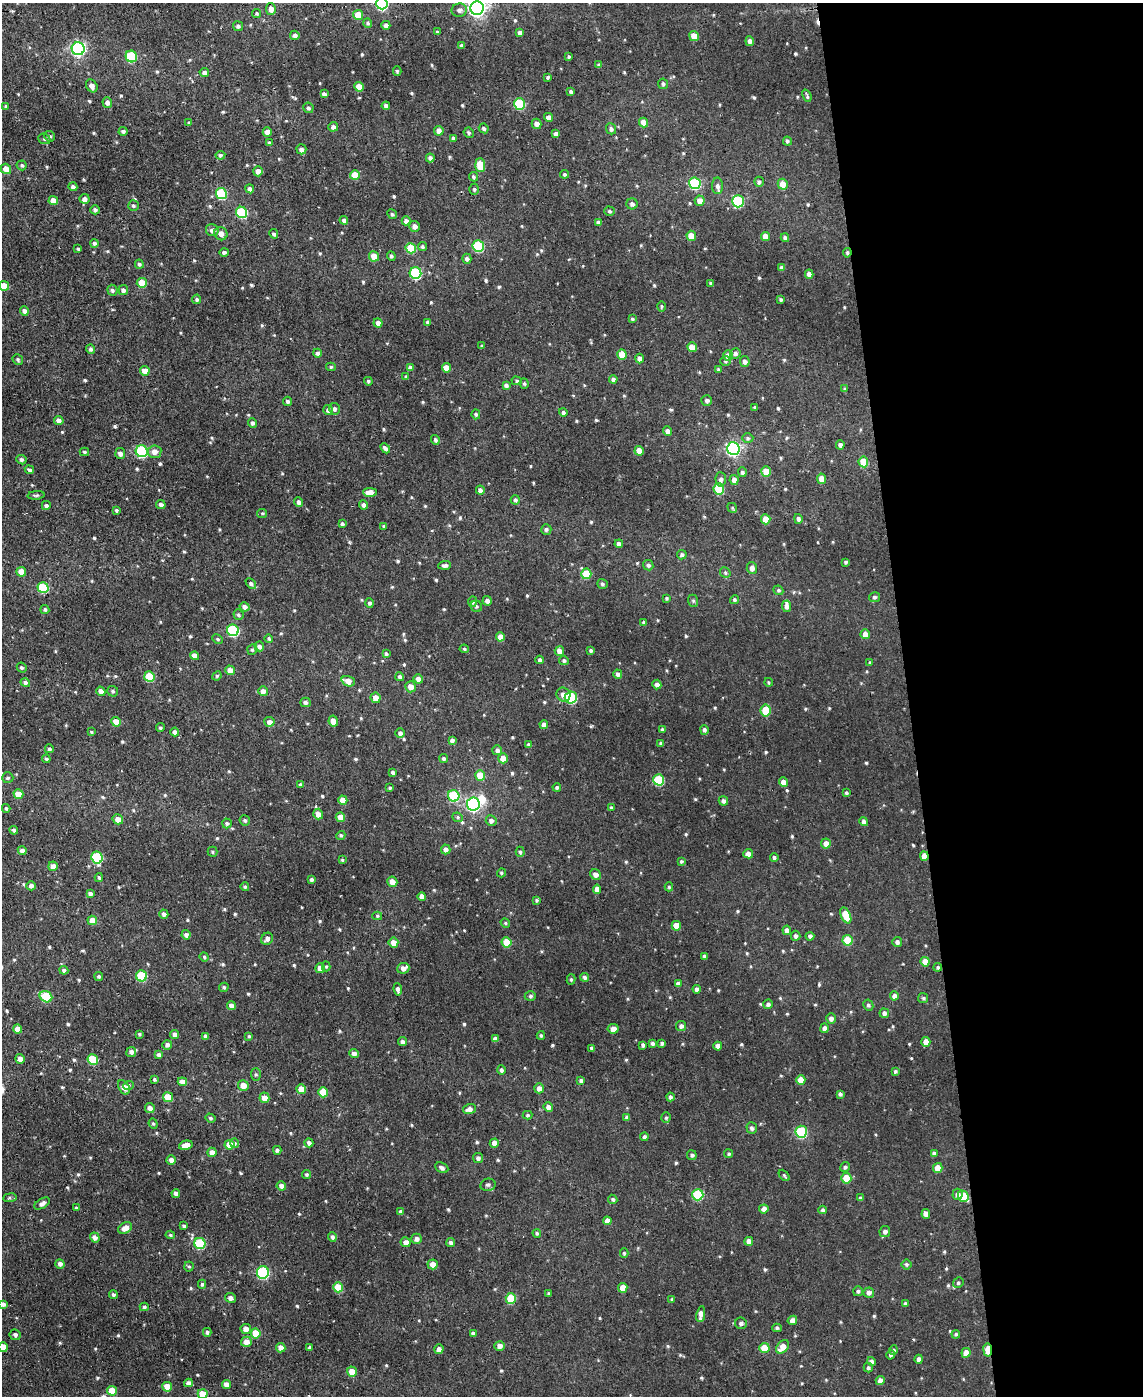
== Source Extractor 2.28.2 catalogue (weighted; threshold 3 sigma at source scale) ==
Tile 8 of 4 x 3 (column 4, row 2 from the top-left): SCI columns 3423-4563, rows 1518-2911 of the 4589 x 4550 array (HDU 1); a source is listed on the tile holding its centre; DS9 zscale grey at full resolution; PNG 1145 x 1398 px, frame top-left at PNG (2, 3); each listed source drawn as its Kron ellipse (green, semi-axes under 4 px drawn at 4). Shown black and unused: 21% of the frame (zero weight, under 2 of 3 exposures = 2% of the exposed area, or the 3 px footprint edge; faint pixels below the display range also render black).
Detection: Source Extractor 2.28.2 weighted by HDU 2 'WHT'; one run over the whole footprint, this tile lists its part. Background 0.00839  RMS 0.005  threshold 0.0223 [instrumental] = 3 sigma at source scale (4.5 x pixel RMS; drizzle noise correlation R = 1.50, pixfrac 1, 0.05/0.05 arcsec/px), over >= 5 px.
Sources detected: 696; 1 inside a brighter object's white glare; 1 cosmic-ray / hot-pixel residue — neither listed nor drawn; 3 inside a brighter listed object's ellipse — not listed separately; of the other 691, all 500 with FLUX_AUTO >= 0.646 (the completeness limit of this list) listed and drawn (191 fainter detections not listed), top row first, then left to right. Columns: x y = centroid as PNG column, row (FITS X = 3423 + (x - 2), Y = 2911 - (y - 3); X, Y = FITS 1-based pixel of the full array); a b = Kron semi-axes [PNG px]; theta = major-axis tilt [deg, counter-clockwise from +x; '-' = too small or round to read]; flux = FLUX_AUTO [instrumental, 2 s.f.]
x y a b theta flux
382 3 6 5 - 61
477 8 7 6 - 170
271 9 6 5 - 3
459 10 7 6 - 1.6
257 13 4 4 - 0.66
358 15 5 5 - 7.6
368 23 5 4 - 1
386 25 4 4 - 1.6
238 26 5 5 - 1.2
437 32 3 3 - 0.65
520 33 4 4 - 1.7
295 35 5 4 - 2
694 36 5 4 - 5.6
750 41 5 4 - 1.9
462 45 4 4 - 1.2
78 49 6 6 - 100
131 56 6 5 - 25
569 56 4 4 - 0.7
599 65 4 3 - 1.2
397 71 5 4 - 0.67
204 73 5 4 - 1.7
548 77 4 3 - 0.78
663 84 5 5 - 1
92 86 7 5 -56 2.5
359 87 5 4 - 6.6
571 92 4 3 - 0.91
324 94 4 4 - 1.8
807 96 6 2 -69 0.74
107 103 5 5 - 2
519 104 5 5 - 29
6 106 4 3 - 0.7
386 106 4 4 - 1.6
308 108 5 5 - 1.2
548 117 4 4 - 2.4
189 123 4 3 - 0.84
643 123 5 4 - 5.7
537 124 5 5 - 2.4
333 127 5 4 - 1.8
484 128 5 4 - 1
611 129 5 4 - 1.5
123 131 5 4 - 1.1
439 131 5 5 - 2.3
267 132 4 4 - 2.7
469 133 5 4 - 0.95
556 134 4 4 - 1.9
49 136 5 5 - 1.2
453 138 4 4 - 1.2
44 139 6 5 - 0.89
787 141 4 4 - 0.87
269 143 4 3 - 0.82
301 149 5 5 - 2
220 155 5 4 - 0.99
430 158 4 4 - 1.5
22 165 5 5 - 0.82
480 165 7 5 -84 11
6 169 5 5 - 5
258 171 5 5 - 2.4
565 174 4 4 - 0.92
355 175 5 4 - 7.8
473 177 5 4 - 0.89
759 182 5 5 - 1.1
695 183 6 5 - 40
783 184 5 5 - 5.1
717 186 8 5 -89 1.9
73 187 4 4 - 1.2
250 189 4 4 - 1.7
474 189 5 4 - 0.74
221 193 6 5 - 28
85 199 5 5 - 2.3
53 201 5 4 - 4.2
700 201 5 5 - 3.3
738 201 6 5 - 39
632 204 5 5 - 1.5
133 206 5 5 - 0.85
95 210 5 4 - 1.2
609 211 5 4 - 0.88
241 212 6 5 - 30
392 214 5 4 - 0.93
344 220 4 4 - 1.5
406 221 4 4 - 1.7
599 223 4 4 - 1.7
415 226 5 5 - 2.3
212 230 6 6 - 2.3
221 234 7 6 - 3.3
274 234 5 4 - 1.1
691 236 5 4 - 6
765 236 4 4 - 4.2
785 238 4 4 - 1.4
94 243 4 4 - 1.1
478 246 6 5 - 31
422 247 5 4 - 0.84
411 248 5 5 - 14
78 249 3 3 - 0.67
224 252 4 4 - 1.1
847 253 5 3 - 0.81
374 256 5 5 - 6.1
391 256 5 4 - 1
467 259 5 4 - 1.4
139 264 4 4 - 0.94
781 268 4 3 - 1.3
415 273 6 6 - 37
809 274 4 4 - 2.5
142 283 5 5 - 8.5
711 283 4 3 - 0.85
4 286 5 5 - 8.3
112 290 5 5 - 1.2
123 290 5 5 - 1.4
197 299 5 4 - 0.95
781 300 4 3 - 0.75
661 306 5 4 - 0.66
24 311 4 4 - 1.8
632 319 4 3 - 0.8
428 322 4 4 - 1.4
378 323 4 4 - 2.4
482 346 3 3 - 0.67
692 347 5 4 - 5.3
91 349 5 4 - 1.2
317 353 4 4 - 1.3
735 353 5 5 - 1.3
622 355 5 5 - 8.2
728 356 5 5 - 3.6
640 359 5 4 - 2.8
18 360 6 5 - 0.82
725 361 5 4 - 0.82
745 361 5 5 - 1.8
331 367 5 4 - 0.7
410 368 4 4 - 2
446 368 5 4 - 5.6
718 370 4 4 - 0.77
145 371 5 4 - 4.3
406 377 4 3 - 0.67
613 379 4 4 - 1.6
368 381 4 4 - 0.76
517 381 5 4 - 0.73
524 384 5 4 - 0.94
506 385 4 4 - 1.2
845 389 4 4 - 0.83
288 401 5 4 - 1.3
707 401 5 5 - 1.4
755 407 3 3 - 0.91
334 409 6 5 - 1.3
328 410 5 5 - 1.6
563 412 4 4 - 1.2
476 414 5 4 - 0.94
59 421 5 4 - 2.4
252 423 5 4 - 1.3
668 431 5 4 - 2.3
748 438 5 4 - 0.93
435 440 5 4 - 1.2
840 445 4 4 - 1.5
385 448 6 4 -46 1.5
733 448 6 6 - 100
142 451 6 6 - 48
639 451 5 4 - 4.2
84 452 5 4 - 0.77
155 452 7 6 - 3.2
120 453 5 5 - 2
21 460 5 4 - 1.1
863 462 5 5 - 10
29 470 4 4 - 1.1
742 472 5 4 - 1.3
766 472 5 4 - 7.9
721 479 7 5 -87 1.5
821 479 5 4 - 3.9
734 480 5 4 - 2.8
719 489 5 5 - 20
480 490 4 4 - 1.6
370 492 7 4 -1 4.7
36 495 8 3 5 0.85
515 500 5 4 - 1.2
299 502 5 4 - 1.5
46 505 4 4 - 0.98
161 505 5 4 - 1.6
363 505 4 4 - 1.5
732 508 5 4 - 0.67
116 510 3 3 - 0.79
262 513 5 4 - 0.67
766 519 5 4 - 6.7
798 519 5 4 - 1.3
342 524 4 4 - 1
384 526 3 3 - 0.83
546 529 5 5 - 1.1
619 544 4 4 - 1.9
682 555 5 4 - 1.2
846 562 4 4 - 0.85
445 565 6 4 4 1.4
648 565 5 5 - 1.3
752 568 6 5 - 2.5
21 572 5 4 - 5.2
725 573 6 4 -48 0.79
586 574 5 5 - 12
251 583 6 4 -43 1.1
602 584 5 5 - 1
43 588 5 5 - 22
778 590 5 4 - 0.89
874 597 5 5 - 0.95
666 598 3 3 - 0.83
734 600 4 4 - 0.77
487 601 4 4 - 2
693 601 6 5 - 0.81
473 602 5 4 - 1.5
369 603 4 4 - 1.1
476 606 6 5 - 1
786 606 6 4 -86 1.7
245 607 5 4 - 2.3
45 609 4 4 - 0.93
238 615 5 5 - 0.78
644 623 4 3 - 1.2
233 630 6 5 - 44
865 634 5 4 - 3.2
500 637 4 4 - 3.7
218 639 5 4 - 0.72
269 639 4 4 - 0.75
259 646 5 5 - 1.7
252 649 5 5 - 0.84
464 649 4 4 - 0.73
591 650 4 3 - 0.97
559 651 5 5 - 2.9
386 654 3 3 - 0.88
195 656 4 4 - 3.3
540 660 4 4 - 1
564 660 5 4 - 1
870 663 4 3 - 0.79
22 668 5 4 - 0.91
230 670 5 4 - 3.2
618 674 4 4 - 1.8
217 676 5 4 - 0.67
149 677 5 5 - 16
400 677 4 4 - 1.2
418 679 5 4 - 3
348 681 7 5 -20 3.9
768 682 4 4 - 0.71
25 683 5 4 - 1.3
657 685 5 4 - 1.9
411 687 5 5 - 3.8
101 691 5 4 - 2.1
113 691 5 5 - 0.9
263 691 5 5 - 2.4
563 695 7 6 - 2.3
376 698 5 5 - 3.2
571 698 6 6 - 30
305 702 5 5 - 1.4
766 711 6 5 - 15
333 721 5 4 - 4.1
116 722 5 4 - 6
269 722 5 5 - 2.5
544 725 4 4 - 2.2
160 728 4 4 - 0.79
662 729 4 4 - 0.85
704 730 5 4 - 1.1
91 732 4 3 - 0.65
175 732 4 4 - 1.9
400 733 5 5 - 1.3
452 741 4 4 - 1.5
661 743 4 3 - 0.95
529 745 4 4 - 1.2
49 749 4 4 - 1.1
497 750 5 5 - 1.5
503 758 5 5 - 4.2
46 759 4 4 - 0.85
444 759 4 4 - 1.1
393 772 4 3 - 1.2
480 776 5 5 - 8.4
8 778 6 5 - 0.91
659 780 5 5 - 25
783 782 4 4 - 2.7
301 785 4 4 - 1.1
557 787 4 4 - 0.86
390 788 3 3 - 0.74
846 793 3 3 - 0.76
18 794 5 4 - 5.6
454 796 6 5 - 30
343 800 4 4 - 4.7
723 801 5 4 - 1.4
473 804 6 6 - 100
6 808 4 3 - 0.66
611 808 4 4 - 0.84
318 814 5 5 - 3.8
340 817 5 4 - 5
458 817 5 4 - 0.8
118 819 5 5 - 3.5
245 820 5 5 - 1
491 820 5 5 - 1.7
864 822 4 4 - 1.7
227 823 5 5 - 1
14 830 4 3 - 0.89
341 835 5 4 - 0.79
826 843 5 5 - 2.9
446 849 5 4 - 2.1
22 850 4 4 - 2.1
212 852 5 5 - 0.73
520 852 5 4 - 0.83
748 854 5 4 - 2.6
924 856 5 4 - 4.6
97 858 6 5 - 31
774 858 4 4 - 1.1
342 860 4 4 - 0.65
681 861 4 3 - 0.73
53 866 5 4 - 3
501 873 5 4 - 0.77
596 875 6 5 - 2.2
99 878 4 3 - 0.87
311 879 3 3 - 1.2
392 882 5 5 - 3.3
31 886 5 4 - 1.7
245 887 4 4 - 0.83
669 887 4 4 - 0.71
597 889 4 4 - 2.9
90 894 4 4 - 1.5
422 897 4 4 - 3.4
537 900 4 3 - 0.78
164 914 5 4 - 1.7
846 915 8 5 -67 9.7
377 916 5 4 - 0.71
92 920 5 4 - 4.8
505 923 5 4 - 0.67
676 926 5 4 - 5.9
787 930 5 4 - 2.1
186 935 4 4 - 1.3
796 936 5 4 - 1.4
810 936 4 4 - 1.2
267 939 6 5 - 2
848 940 5 5 - 13
506 942 5 5 - 9.2
897 942 5 5 - 1.4
393 943 5 5 - 4.2
704 956 4 3 - 0.85
204 957 4 4 - 0.67
925 962 5 4 - 4.7
326 966 5 4 - 0.78
938 967 4 4 - 0.82
320 968 5 4 - 3.5
403 968 6 5 - 2.7
64 970 4 4 - 1.1
141 976 5 5 - 24
99 977 4 4 - 0.94
584 977 4 4 - 1.2
571 979 5 4 - 0.73
678 984 4 4 - 1.8
224 987 5 4 - 0.92
398 989 6 4 -83 1.8
697 989 4 4 - 1.5
530 996 6 4 1 0.96
894 996 4 4 - 2.2
46 997 6 5 - 23
923 998 5 5 - 0.83
768 1004 5 5 - 1.2
231 1005 4 4 - 2.4
868 1005 6 5 - 0.92
884 1013 5 4 - 1.5
831 1018 5 5 - 1.9
681 1026 5 5 - 1.7
825 1028 5 4 - 1.8
17 1029 4 4 - 3.8
613 1029 5 4 - 2.4
139 1034 3 3 - 0.65
175 1034 5 4 - 2
541 1035 4 3 - 0.72
206 1036 4 3 - 1.2
249 1036 4 3 - 0.71
495 1039 4 4 - 2.1
402 1042 4 4 - 1.2
926 1042 5 4 - 3.3
652 1043 4 4 - 1.1
662 1043 4 3 - 1.1
167 1045 5 4 - 1.5
643 1045 4 3 - 0.99
718 1046 4 4 - 2.6
591 1048 4 3 - 1.1
131 1052 5 5 - 2.2
354 1054 4 4 - 2
159 1055 4 4 - 1.6
20 1059 5 4 - 2.6
93 1059 5 5 - 16
501 1070 4 4 - 1.2
895 1071 4 3 - 0.82
256 1074 6 5 - 0.85
154 1079 4 3 - 0.7
801 1080 5 4 - 5.7
581 1081 4 4 - 1.2
182 1082 4 4 - 3.5
128 1085 5 4 - 0.74
243 1085 5 5 - 4.1
124 1087 8 5 -58 3.4
539 1088 5 5 - 2.4
301 1089 5 4 - 4.9
323 1092 5 5 - 8.8
840 1094 4 3 - 1
168 1097 5 5 - 8.8
670 1097 4 4 - 1.2
264 1098 5 5 - 4.9
548 1107 5 4 - 2.3
150 1108 5 5 - 2.4
469 1109 6 5 - 2.8
528 1115 5 4 - 0.71
210 1118 5 4 - 0.83
627 1118 4 4 - 1.5
666 1118 5 4 - 0.76
153 1124 5 4 - 0.73
752 1128 6 5 - 1.3
801 1132 6 6 - 34
644 1137 4 4 - 1.1
234 1143 5 4 - 0.99
309 1143 4 4 - 1.6
494 1143 4 4 - 2.8
186 1145 7 4 13 4.4
229 1145 5 5 - 6.3
277 1150 4 4 - 1
212 1152 5 4 - 2.9
934 1153 4 4 - 1.2
729 1154 4 4 - 0.75
692 1155 5 5 - 1
478 1158 5 5 - 1.5
171 1160 4 4 - 2.2
845 1167 5 4 - 0.92
442 1168 7 5 -25 1.4
938 1168 5 4 - 5.1
307 1175 4 4 - 0.86
784 1175 6 3 -48 0.68
846 1178 5 5 - 9.2
488 1185 7 6 - 1.2
281 1186 5 4 - 2.3
176 1194 4 4 - 2.1
957 1194 6 5 - 2
698 1195 5 5 - 29
963 1196 6 5 - 10
10 1198 7 3 8 0.74
860 1198 4 4 - 0.73
613 1199 5 4 - 0.95
42 1204 8 5 31 1.9
76 1208 3 3 - 0.65
764 1209 5 4 - 2.2
822 1210 4 4 - 0.94
401 1212 4 3 - 1.3
926 1214 5 4 - 2.3
607 1221 4 4 - 2.7
184 1226 4 3 - 1.1
125 1228 7 5 31 3.7
885 1232 5 5 - 1.6
537 1233 4 3 - 0.66
170 1235 4 4 - 0.67
95 1237 5 4 - 2.4
332 1237 5 4 - 1.3
416 1239 5 5 - 2
749 1241 4 4 - 3.3
406 1242 5 5 - 2.4
200 1243 6 5 - 29
451 1243 4 4 - 1.4
624 1253 5 4 - 0.67
60 1264 5 4 - 1.7
433 1264 5 5 - 4.2
906 1264 5 5 - 0.82
189 1267 5 4 - 0.69
263 1272 6 6 - 52
958 1283 5 5 - 0.87
202 1284 4 4 - 0.74
338 1287 5 5 - 12
623 1288 5 4 - 5.6
858 1291 5 4 - 1
549 1293 4 4 - 0.69
869 1293 5 5 - 1.7
113 1294 4 4 - 0.94
230 1298 5 5 - 1.8
511 1298 5 5 - 16
672 1299 4 4 - 0.68
3 1304 4 4 - 1.4
905 1304 4 4 - 1
144 1307 4 4 - 0.81
701 1314 8 4 82 3.3
792 1320 5 4 - 2.8
741 1323 6 5 - 1.4
777 1328 4 4 - 0.87
246 1329 5 5 - 3.3
207 1332 4 3 - 0.84
256 1333 5 5 - 9.9
473 1333 4 3 - 1.3
956 1334 4 4 - 0.81
15 1335 5 5 - 1.2
246 1342 5 5 - 3.2
500 1346 5 5 - 2.3
3 1347 5 4 - 5.5
310 1347 4 4 - 1.1
783 1347 7 5 47 5.3
281 1348 5 4 - 2.8
764 1348 5 5 - 6.2
439 1349 5 4 - 2
894 1350 4 4 - 0.89
988 1350 6 3 -82 14
966 1353 5 4 - 3.7
891 1355 5 4 - 0.99
919 1359 4 4 - 1.8
871 1362 5 4 - 1.9
868 1368 5 4 - 0.94
352 1372 5 5 - 5.5
880 1380 4 4 - 2.6
188 1383 4 4 - 1.8
226 1384 4 4 - 2.5
167 1387 5 5 - 6
112 1391 5 5 - 6.9
203 1394 5 4 - 7.3
Overlapping masked pixels (flux is a lower limit): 3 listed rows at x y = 847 253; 924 856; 988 1350
Isophote crosses this tile's border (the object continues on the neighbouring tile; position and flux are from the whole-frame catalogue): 6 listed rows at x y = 382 3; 477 8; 4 286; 3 1304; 3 1347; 203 1394